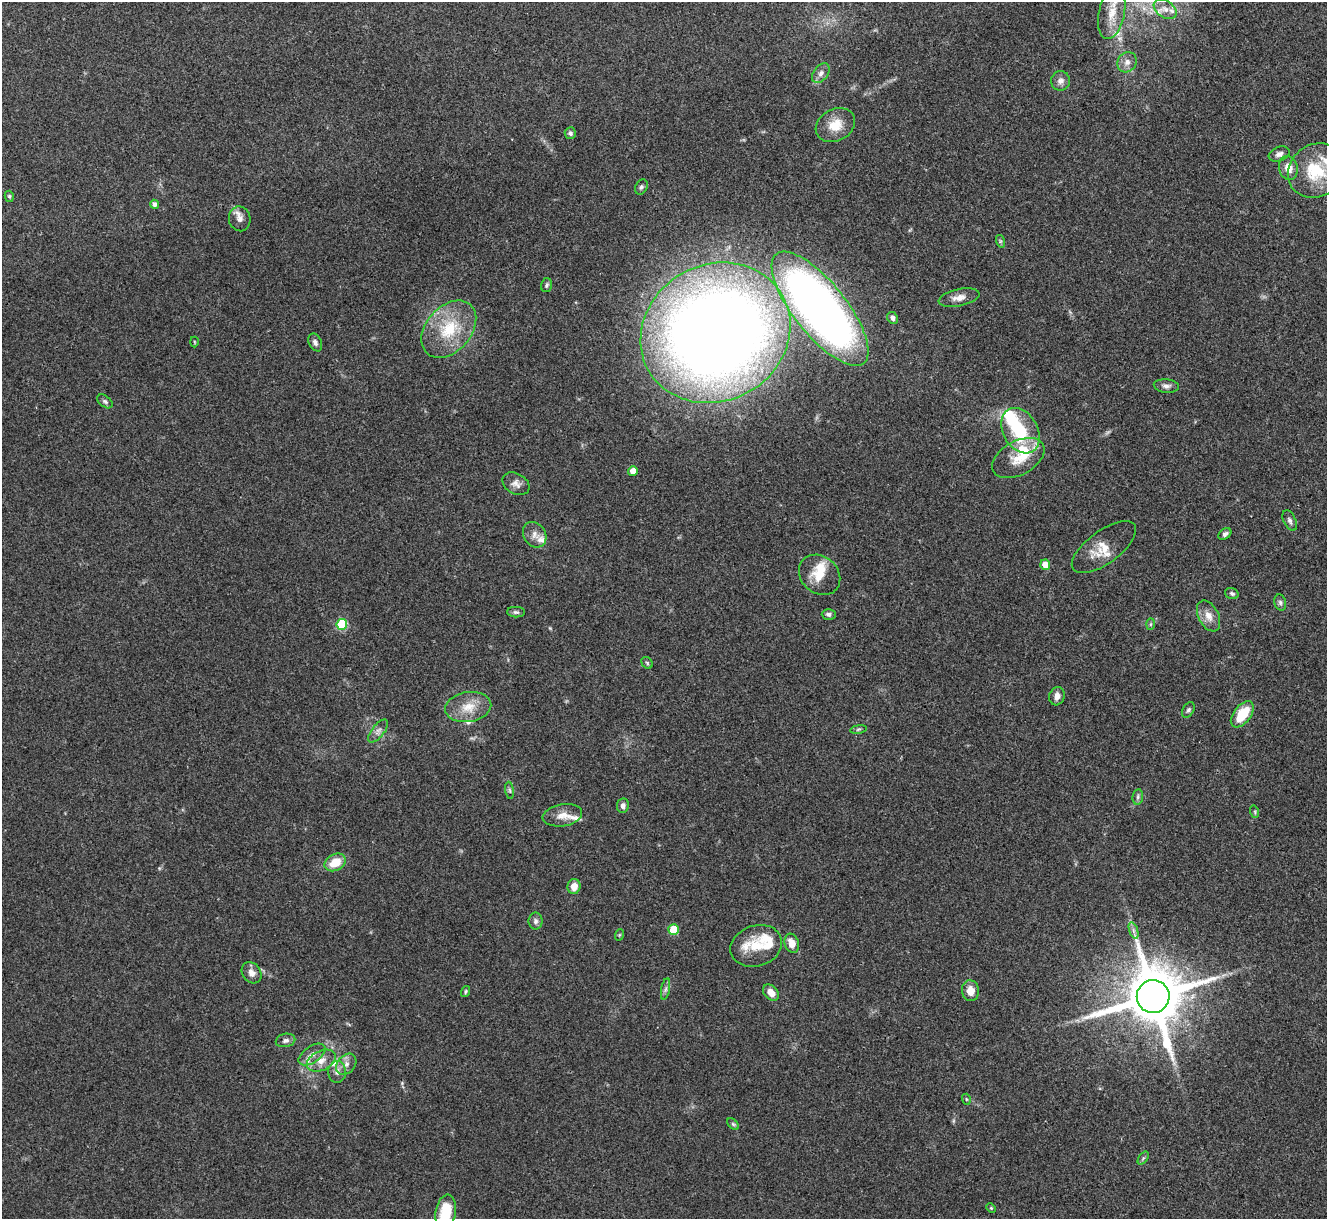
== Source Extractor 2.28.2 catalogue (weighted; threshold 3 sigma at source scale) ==
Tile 10 of 4 x 4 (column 2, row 3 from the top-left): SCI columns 1326-2650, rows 1364-2580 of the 5300 x 5287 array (HDU 1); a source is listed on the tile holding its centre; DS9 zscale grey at full resolution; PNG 1329 x 1221 px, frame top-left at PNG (2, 2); each listed source drawn as its Kron ellipse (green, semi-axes under 4 px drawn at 4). Shown black and unused: <1% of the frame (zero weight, under 3 of 4 exposures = <1% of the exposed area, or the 3 px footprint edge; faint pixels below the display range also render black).
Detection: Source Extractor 2.28.2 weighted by HDU 2 'WHT'; one run over the whole footprint, this tile lists its part. Background 0.0571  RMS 0.0056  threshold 0.0253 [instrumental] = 3 sigma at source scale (4.5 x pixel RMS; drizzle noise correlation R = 1.50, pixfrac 1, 0.05/0.05 arcsec/px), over >= 5 px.
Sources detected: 90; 1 inside a brighter object's white glare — neither listed nor drawn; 11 inside a brighter listed object's ellipse — not listed separately; the other 78 listed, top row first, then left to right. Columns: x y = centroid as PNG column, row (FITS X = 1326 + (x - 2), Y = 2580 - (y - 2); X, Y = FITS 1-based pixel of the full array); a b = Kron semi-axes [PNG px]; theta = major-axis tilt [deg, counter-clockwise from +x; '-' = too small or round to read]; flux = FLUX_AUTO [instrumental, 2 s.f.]
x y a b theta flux
1165 9 12 8 -35 4.4
1112 13 26 13 78 12
1127 62 11 9 53 3.5
821 73 11 7 53 2.8
1060 81 10 9 - 2.9
835 125 20 16 28 10
570 133 6 5 - 1.5
1279 154 11 7 21 2.5
1288 168 12 9 -77 6.1
1316 170 30 26 34 26
641 187 8 6 62 1.3
9 196 5 4 - 0.81
154 204 4 4 - 2.3
240 219 12 10 -77 3.8
1000 241 6 4 -73 0.87
547 285 7 5 76 1.3
959 298 21 8 12 4.7
820 309 70 26 -51 420
893 318 6 5 - 2
449 329 33 22 49 27
715 333 77 68 29 920
194 342 5 3 - 0.5
315 342 9 6 -65 2
1166 386 12 6 -5 2.3
105 401 9 5 -37 1.4
1020 431 24 17 -61 33
1018 458 28 17 28 14
633 471 5 5 - 5.6
516 484 14 10 -30 3.5
1290 521 11 6 -66 1.9
1225 534 7 5 37 1.8
535 535 13 11 -55 4.1
1104 547 38 16 36 12
1045 565 5 5 - 6.3
820 575 22 18 -41 12
1232 593 7 5 -18 1.4
1280 602 8 6 -74 1.5
516 612 9 5 -1 1.3
829 614 7 5 1 1.5
1209 616 16 10 -63 5.6
342 624 5 5 - 32
1150 624 6 4 88 0.73
647 663 6 5 - 0.91
1057 696 9 7 72 3.3
468 707 23 15 9 11
1188 710 8 5 57 1.3
1242 714 15 8 52 16
858 729 8 4 9 0.93
378 731 14 6 52 2.8
510 790 8 4 -81 1.2
1138 797 8 5 83 1.4
623 805 7 6 - 2.1
1255 812 6 4 -72 0.78
562 815 20 11 9 5.9
335 862 11 8 28 10
574 886 7 6 - 5.2
536 921 8 7 - 1.8
674 930 5 5 - 18
1133 931 9 4 -71 1.7
619 935 6 3 71 0.64
792 943 10 7 -73 6.4
756 946 26 20 19 18
252 973 11 9 -54 3.8
666 989 11 4 79 1.5
466 991 6 4 73 0.8
970 991 10 8 -82 5.5
771 993 9 6 -48 5
1153 996 16 16 - 4700
285 1040 10 6 12 2.3
312 1054 15 8 34 4.3
321 1061 15 10 26 6.3
346 1064 12 9 48 3.5
337 1072 11 9 88 3.2
966 1099 5 3 - 0.56
733 1124 7 4 -45 1
1143 1158 7 4 53 0.92
991 1208 5 4 - 0.7
446 1213 18 10 81 17
Isophote crosses this tile's border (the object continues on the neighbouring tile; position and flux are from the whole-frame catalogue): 1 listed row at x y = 446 1213